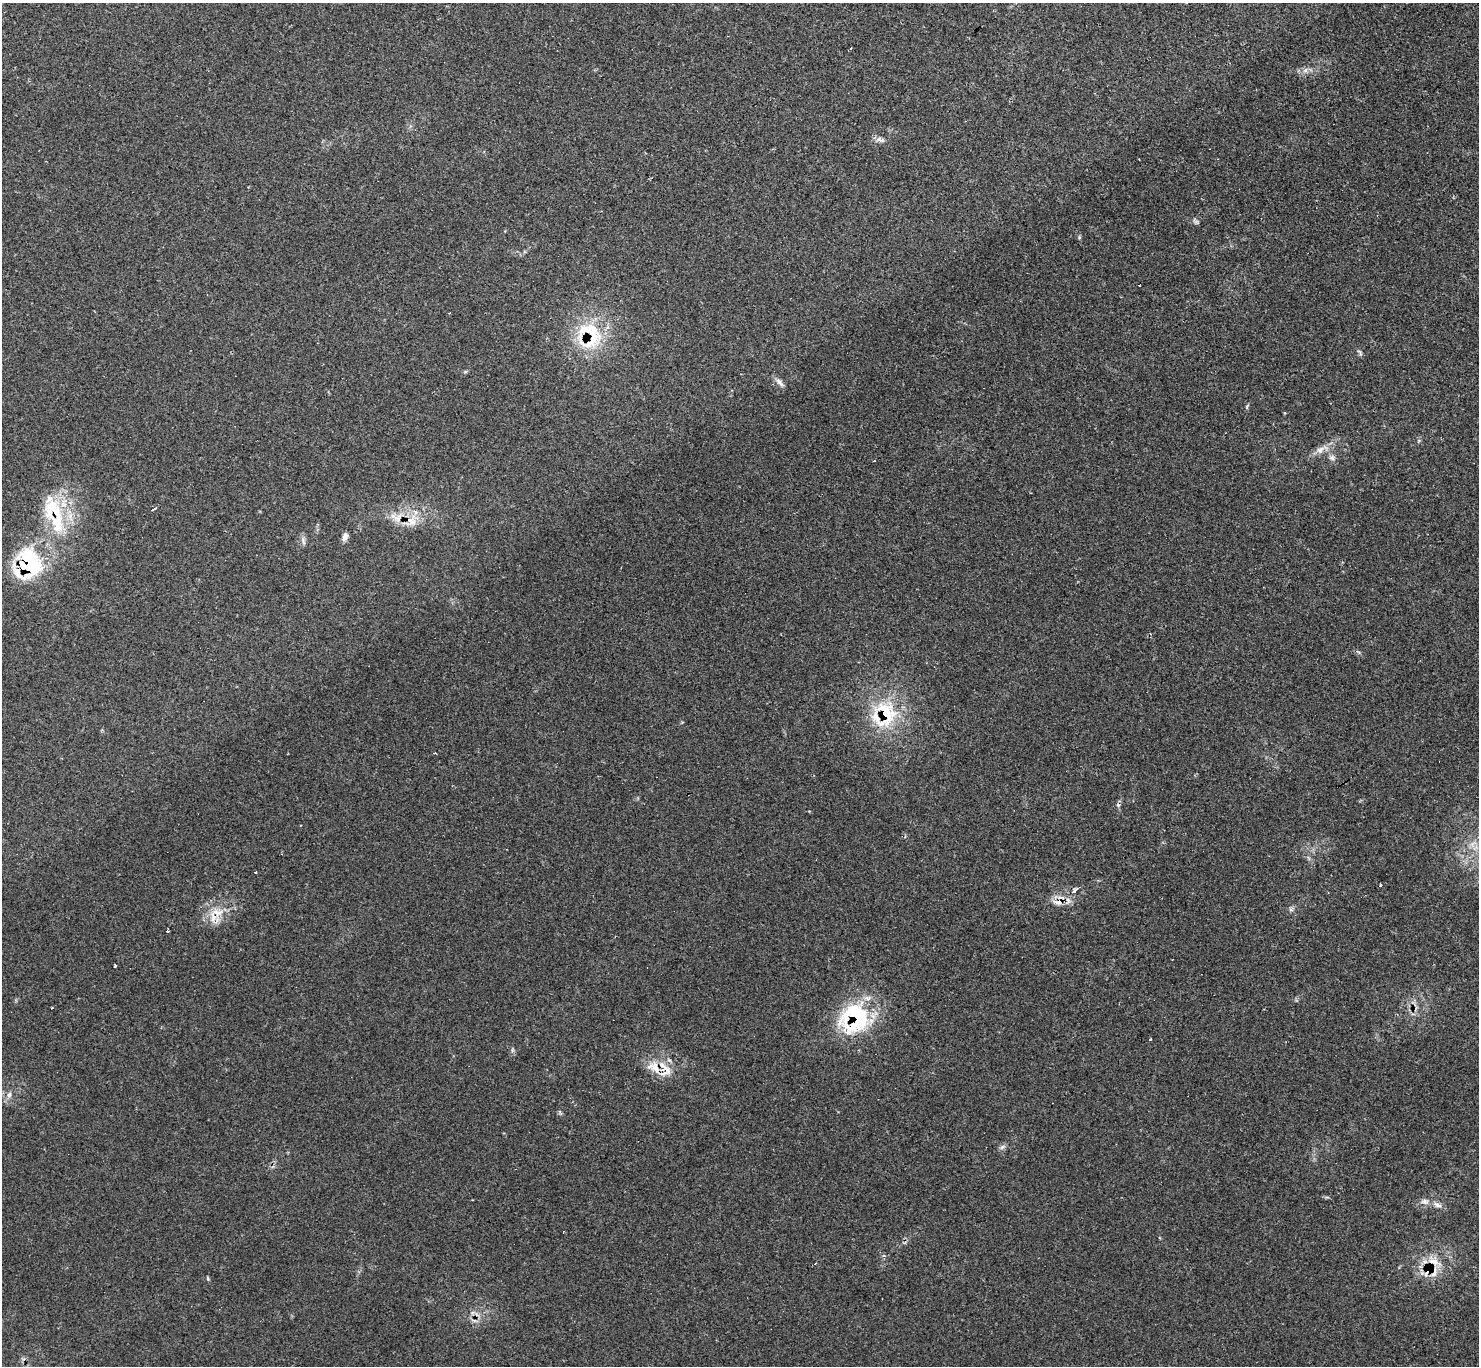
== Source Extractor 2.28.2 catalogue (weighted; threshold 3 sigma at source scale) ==
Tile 10 of 4 x 4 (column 2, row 3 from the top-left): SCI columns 1478-2954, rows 1516-2879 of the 5917 x 5907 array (HDU 1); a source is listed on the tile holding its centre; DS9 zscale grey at full resolution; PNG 1481 x 1368 px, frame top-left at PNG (2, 3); no overlay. Shown black and unused: <1% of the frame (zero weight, under 2 of 3 exposures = <1% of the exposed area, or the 3 px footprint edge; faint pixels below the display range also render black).
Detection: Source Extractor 2.28.2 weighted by HDU 2 'WHT'; one run over the whole footprint, this tile lists its part. Background 0.0673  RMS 0.0062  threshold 0.0279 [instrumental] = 3 sigma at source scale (4.5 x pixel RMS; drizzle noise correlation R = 1.50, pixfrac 1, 0.05/0.05 arcsec/px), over >= 5 px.
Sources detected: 52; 5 cosmic-ray / hot-pixel residue — not listed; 10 inside a brighter listed object's ellipse — not listed separately; the other 37 listed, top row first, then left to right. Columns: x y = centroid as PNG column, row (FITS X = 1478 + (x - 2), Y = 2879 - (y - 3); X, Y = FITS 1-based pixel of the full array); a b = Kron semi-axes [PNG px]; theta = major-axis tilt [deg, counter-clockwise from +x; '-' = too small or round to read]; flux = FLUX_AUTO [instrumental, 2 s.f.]
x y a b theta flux
1305 70 8 5 45 1.8
880 140 14 6 -17 2.6
1196 221 10 4 -22 1.3
1079 237 6 4 -73 0.78
590 333 46 31 -31 40
1360 353 7 4 -72 1.1
779 382 14 6 -47 2.6
1247 407 6 4 -73 0.78
1320 450 12 9 33 4.3
1332 458 8 8 - 2.2
54 509 41 29 -54 37
154 509 4 3 - 2.3
398 518 15 9 52 5.7
412 521 14 11 -46 7.6
345 536 11 6 66 2.5
303 541 12 3 -80 1.5
26 566 35 19 -9 40
885 714 40 30 -81 43
435 753 5 2 - 0.56
1118 805 6 4 -44 0.91
1380 885 3 3 - 1.2
1074 890 7 4 42 2.2
1068 900 9 5 -64 2.4
1059 902 9 7 15 4.7
1291 910 7 4 -19 1.1
217 913 20 12 -2 11
167 931 3 3 - 1.7
115 965 3 3 - 0.98
52 1008 2 2 - 0.58
858 1015 40 37 -25 53
665 1069 29 19 -64 13
9 1095 8 6 74 2
1002 1147 8 5 45 1.5
1425 1202 9 7 -36 2.5
1437 1205 14 6 -29 3.1
1428 1271 19 10 51 11
207 1278 6 3 -70 0.68
Overlapping masked pixels (flux is a lower limit): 10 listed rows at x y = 590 333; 54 509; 412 521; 26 566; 885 714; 1059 902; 217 913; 858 1015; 665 1069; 1428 1271